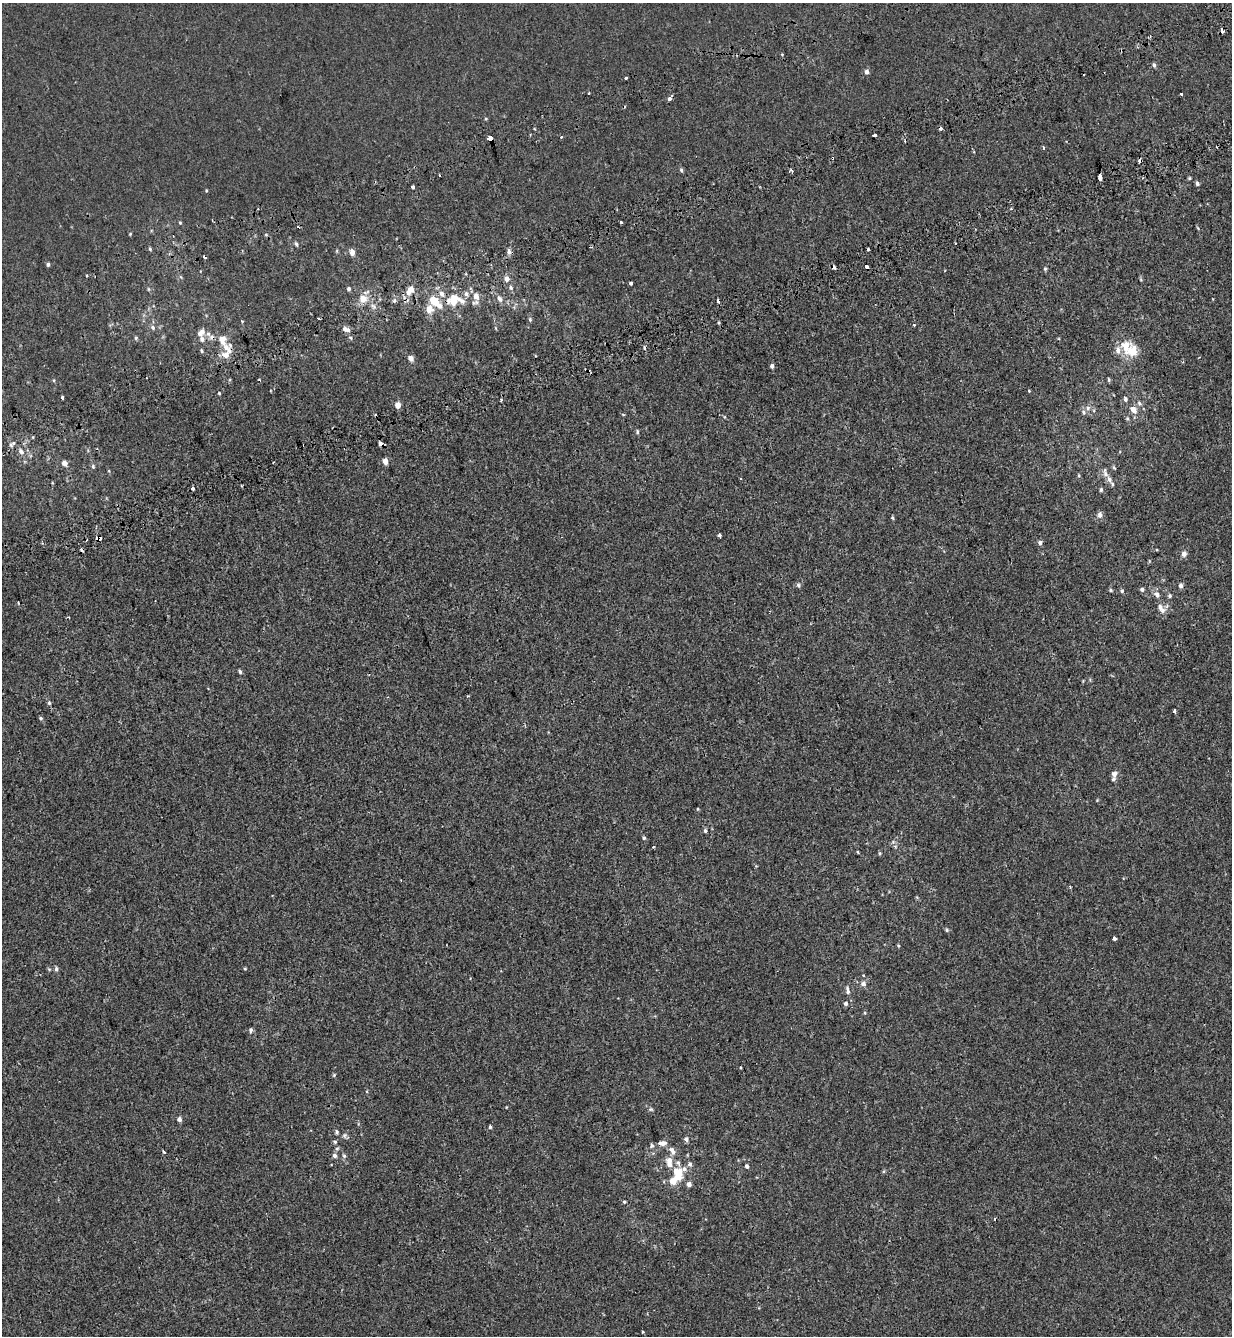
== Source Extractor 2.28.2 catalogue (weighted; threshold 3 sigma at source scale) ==
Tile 10 of 4 x 4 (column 2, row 3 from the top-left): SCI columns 1475-2704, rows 1487-2820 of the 5460 x 5640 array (HDU 1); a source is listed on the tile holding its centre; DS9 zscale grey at full resolution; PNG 1234 x 1338 px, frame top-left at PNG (2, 3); no overlay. Shown black and unused: <1% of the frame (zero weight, under 2 of 3 exposures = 11% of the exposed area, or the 3 px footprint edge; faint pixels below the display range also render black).
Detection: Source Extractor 2.28.2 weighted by HDU 2 'WHT'; one run over the whole footprint, this tile lists its part. Background -1.86e-04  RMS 0.0033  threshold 0.0147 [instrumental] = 3 sigma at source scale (4.5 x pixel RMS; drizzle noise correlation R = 1.50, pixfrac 1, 0.0396/0.0396 arcsec/px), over >= 5 px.
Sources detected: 179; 22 cosmic-ray / hot-pixel residue — not listed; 15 inside a brighter listed object's ellipse — not listed separately; the other 142 listed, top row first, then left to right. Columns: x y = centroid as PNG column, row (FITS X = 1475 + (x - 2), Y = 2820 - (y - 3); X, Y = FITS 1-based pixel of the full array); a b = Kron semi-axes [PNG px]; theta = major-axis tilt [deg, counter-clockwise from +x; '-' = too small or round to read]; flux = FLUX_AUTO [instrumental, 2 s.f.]
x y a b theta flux
1222 30 6 3 -89 0.82
1154 65 6 4 -72 0.65
867 71 5 5 - 1.2
626 78 3 3 - 0.48
589 94 3 3 - 0.6
1181 94 3 3 - 0.84
670 98 5 3 - 1.5
874 135 4 3 - 2
490 139 4 3 - 37
1043 148 5 2 - 0.3
681 170 6 4 -78 0.55
791 170 3 3 - 0.89
1100 177 6 3 -84 4.6
1189 178 4 3 - 0.36
1197 184 5 4 - 0.69
412 187 3 3 - 0.72
206 190 4 3 - 0.28
180 222 4 4 - 0.31
621 222 3 3 - 2.9
130 234 4 3 - 0.26
296 244 6 4 -69 0.54
150 249 5 4 - 0.38
868 249 3 3 - 0.63
509 251 8 5 89 0.95
352 252 6 5 - 1.9
48 264 4 4 - 0.63
866 266 4 3 - 3.4
1045 269 5 4 - 0.45
86 276 3 2 - 0.55
507 279 6 5 - 1.7
1141 280 5 4 - 0.33
631 283 4 3 - 1.6
511 288 6 6 - 0.65
349 289 5 4 - 0.64
410 290 8 5 53 3.8
476 296 10 8 -67 1.8
453 297 36 10 -20 6.5
363 299 8 7 - 3.4
499 299 10 6 -65 1.2
434 301 11 7 -46 6.8
718 301 3 3 - 0.8
429 309 10 9 - 2.6
530 320 5 5 - 0.41
719 323 4 3 - 0.4
914 324 3 3 - 1
152 327 7 6 - 0.8
346 329 11 6 -17 1.5
201 332 11 7 45 2.1
212 337 8 8 - 1.3
136 338 5 4 - 0.44
351 338 5 3 - 0.36
226 347 13 11 -28 3.5
1118 350 10 7 87 1.8
1133 351 14 12 76 6.2
411 358 5 4 - 2.1
772 366 5 5 - 0.75
1109 379 5 4 - 0.44
1029 391 4 3 - 0.24
219 393 4 4 - 0.31
62 398 4 3 - 1.6
1125 399 6 5 - 0.77
501 400 3 3 - 0.45
1139 403 8 6 -46 0.84
398 405 4 4 - 3.3
1088 408 6 6 - 0.95
1133 410 9 7 -58 2.3
1127 418 6 4 -72 0.45
637 432 6 4 82 0.51
12 444 9 4 36 0.65
380 444 4 3 - 2
21 451 8 6 -44 1.1
385 461 4 4 - 2.9
65 463 5 5 - 1.8
93 466 6 5 - 0.49
1114 468 6 3 -45 0.39
1105 473 15 6 -77 1.5
1079 475 5 3 - 0.34
741 478 2 2 - 0.28
1112 484 5 4 - 0.42
192 488 4 3 - 0.47
1101 489 5 4 - 0.53
1100 515 7 6 - 1.3
892 518 5 4 - 0.38
719 535 4 4 - 1.3
99 538 5 5 - 4
43 543 3 3 - 0.4
1040 543 6 5 - 0.9
1184 554 5 5 - 1.7
798 585 6 5 - 0.62
1181 586 6 5 - 0.86
1142 589 4 4 - 0.88
1111 590 5 4 - 0.45
1122 591 5 5 - 0.47
1157 595 8 6 -51 1.3
1170 596 5 5 - 0.57
1161 608 14 7 -49 2
240 672 5 4 - 0.56
49 703 5 5 - 0.42
1174 710 3 3 - 0.93
41 718 6 4 -28 0.47
1114 774 6 5 - 1.6
1097 800 4 4 - 0.25
697 809 4 3 - 0.28
705 831 5 4 - 0.56
644 838 5 4 - 0.57
653 846 4 2 - 0.29
895 846 6 4 -19 0.46
858 852 4 3 - 0.26
880 853 4 4 - 0.37
1070 887 3 3 - 0.26
947 930 5 5 - 0.49
1114 938 4 3 - 1.1
898 946 4 3 - 0.33
49 969 6 4 -18 0.34
56 969 6 5 - 0.7
245 969 5 3 - 0.29
863 984 7 7 - 1.2
847 990 12 5 -80 1.1
846 1004 5 5 - 0.82
865 1013 5 3 - 0.32
251 1030 7 5 79 0.64
334 1075 5 4 - 0.34
650 1109 7 5 -1 0.54
179 1119 5 5 - 1
490 1127 4 4 - 0.46
337 1132 6 4 -80 0.53
344 1135 7 6 - 0.7
686 1139 6 5 - 0.9
335 1142 6 5 - 0.48
662 1143 10 6 -2 1.8
652 1146 7 5 56 0.61
672 1151 13 7 -55 1.8
164 1152 4 3 - 0.56
334 1155 6 6 - 0.87
344 1156 7 5 -73 0.64
669 1162 13 7 -87 3
690 1164 7 5 -77 0.85
747 1166 5 4 - 0.66
678 1174 15 10 -80 7.4
689 1184 5 5 - 1.4
624 1202 4 3 - 0.43
643 1332 3 3 - 0.37
Overlapping masked pixels (flux is a lower limit): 8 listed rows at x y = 1222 30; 490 139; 1100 177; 866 266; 212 337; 226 347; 380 444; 99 538